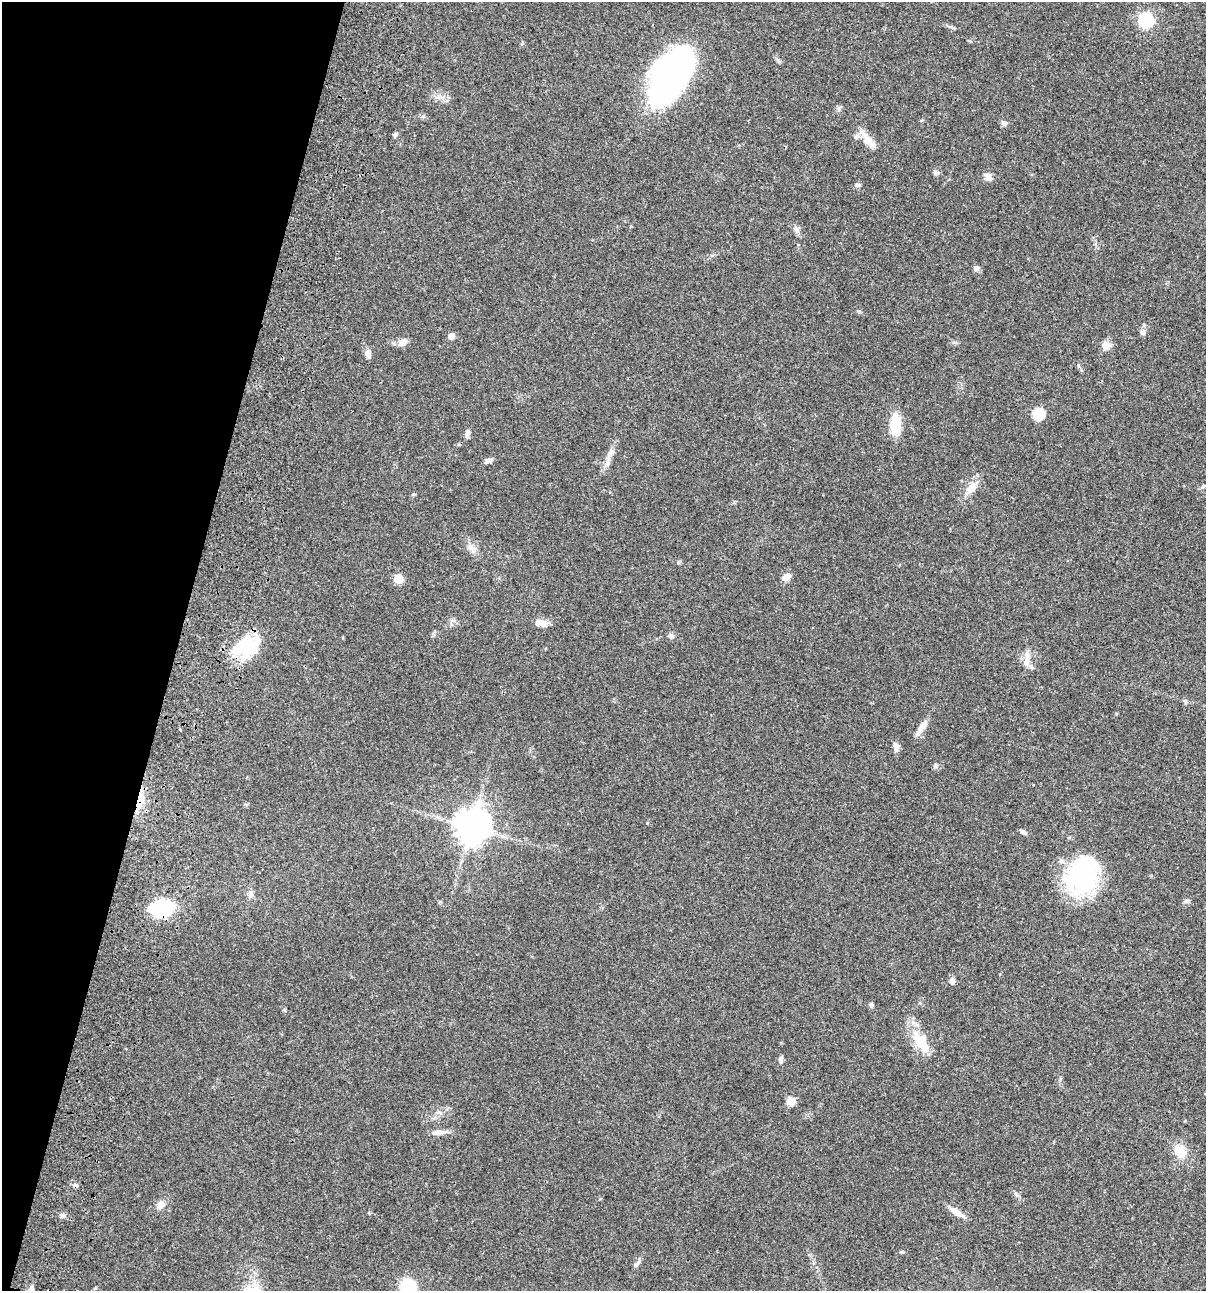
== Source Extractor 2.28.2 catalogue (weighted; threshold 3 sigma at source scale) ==
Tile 9 of 4 x 4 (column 1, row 3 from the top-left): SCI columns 233-1436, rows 1409-2697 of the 5406 x 5393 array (HDU 1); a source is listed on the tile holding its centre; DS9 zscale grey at full resolution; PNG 1208 x 1293 px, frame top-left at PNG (2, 2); no overlay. Shown black and unused: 15% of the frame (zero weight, under 3 of 4 exposures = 9% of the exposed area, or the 3 px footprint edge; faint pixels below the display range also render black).
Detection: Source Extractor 2.28.2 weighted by HDU 2 'WHT'; one run over the whole footprint, this tile lists its part. Background 0.0468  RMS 0.0053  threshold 0.0239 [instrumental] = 3 sigma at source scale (4.5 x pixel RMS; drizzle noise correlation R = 1.50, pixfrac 1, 0.05/0.05 arcsec/px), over >= 5 px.
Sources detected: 54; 2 inside a brighter object's white glare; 1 cosmic-ray / hot-pixel residue — not listed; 1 inside a brighter listed object's ellipse — not listed separately; the other 50 listed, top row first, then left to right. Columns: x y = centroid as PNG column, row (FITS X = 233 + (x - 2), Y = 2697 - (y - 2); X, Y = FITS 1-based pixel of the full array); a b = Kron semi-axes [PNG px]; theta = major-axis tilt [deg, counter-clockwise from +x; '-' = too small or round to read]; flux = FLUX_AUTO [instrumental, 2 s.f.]
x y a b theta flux
1146 20 7 7 - 91
670 76 58 31 56 140
1004 123 8 7 - 1.5
395 135 7 5 58 0.94
868 140 16 13 -24 5.5
988 177 11 8 -66 2.3
858 185 6 4 -8 1
796 229 10 6 -67 1.8
976 268 8 7 - 1.5
1143 332 8 7 - 1.6
451 336 7 6 - 2.4
402 342 12 8 27 3.1
1106 345 10 10 - 3.7
368 356 12 5 -74 1.7
1038 414 6 6 - 30
895 424 24 12 87 11
467 433 11 5 77 1.7
610 453 15 6 56 3.1
488 461 11 5 23 1.6
1203 486 5 4 - 0.68
971 488 16 10 46 5.4
414 494 6 4 70 0.56
472 548 15 7 -41 3.1
786 577 11 8 37 3.1
398 579 5 5 - 14
542 623 13 10 -59 3.3
671 636 8 6 -14 1.2
247 646 29 25 55 23
1027 660 24 7 85 4.2
921 728 25 6 58 4
896 747 11 6 -75 2.2
935 765 6 4 90 0.76
471 827 11 10 - 880
1023 832 10 4 -18 1.2
1081 880 43 34 -3 49
250 894 10 6 -90 1.8
162 908 18 13 12 45
952 981 6 5 - 2.7
871 1005 7 5 -77 1
918 1040 31 10 -65 10
781 1059 9 6 78 1.3
791 1101 8 8 - 4.6
439 1132 16 7 1 2.9
1180 1151 14 12 -54 8.2
1016 1194 7 4 -20 0.88
160 1205 12 9 54 2.9
956 1212 23 6 -32 4.2
637 1264 11 5 57 1.4
408 1287 14 14 - 26
31 1289 10 6 86 2.4
Overlapping masked pixels (flux is a lower limit): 3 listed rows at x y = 247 646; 162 908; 31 1289
Isophote crosses this tile's border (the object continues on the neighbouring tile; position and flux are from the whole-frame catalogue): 2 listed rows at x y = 408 1287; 31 1289
Unlisted compact peaks at least as high as the median listed source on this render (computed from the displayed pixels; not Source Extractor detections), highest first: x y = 63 1215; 935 173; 1187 900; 902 1252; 1078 365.